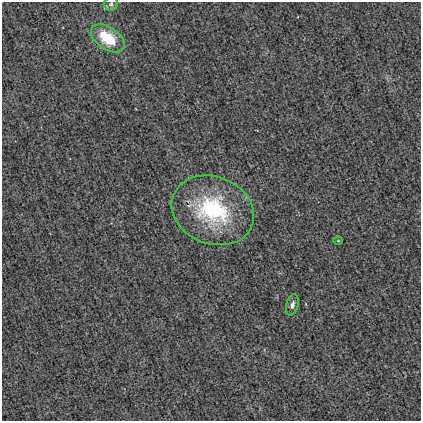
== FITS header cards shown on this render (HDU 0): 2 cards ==
NAXIS1  =                  419
NAXIS2  =                  419

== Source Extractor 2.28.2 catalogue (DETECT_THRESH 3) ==
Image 419 x 419 px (HDU 0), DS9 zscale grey, 1 PNG px = 1 image px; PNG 423 x 423 px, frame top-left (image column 1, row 419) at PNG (2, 2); each listed source drawn as its Kron ellipse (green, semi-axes under 4 px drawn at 4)
Background 7.97e-04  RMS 0.031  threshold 0.0942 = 3 sigma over >= 5 px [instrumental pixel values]
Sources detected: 5; all 5 listed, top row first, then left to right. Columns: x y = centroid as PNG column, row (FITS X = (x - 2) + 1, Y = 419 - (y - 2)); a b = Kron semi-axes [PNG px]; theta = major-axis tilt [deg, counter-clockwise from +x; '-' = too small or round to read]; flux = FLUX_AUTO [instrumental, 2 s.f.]
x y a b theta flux
111 4 7 7 - 5.8
108 38 19 11 -34 78
213 210 42 33 -22 220
338 241 5 3 - 1.7
292 305 11 6 76 8.1
At the frame edge (FLAGS 8, measured only in part): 1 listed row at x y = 111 4